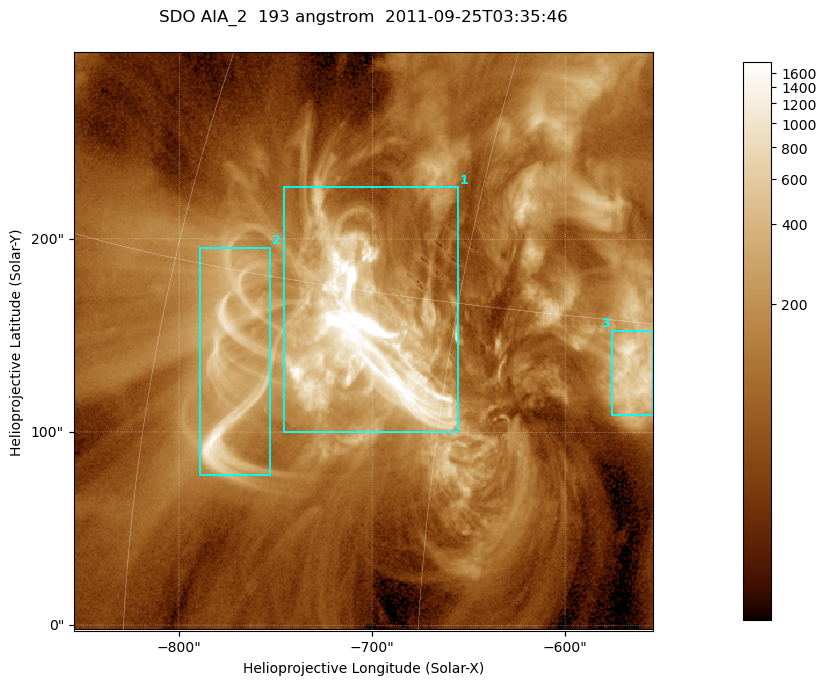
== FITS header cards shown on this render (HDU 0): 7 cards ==
TELESCOP= 'SDO     '           /
INSTRUME= 'AIA_2   '           /
WAVELNTH=                  193 /
WAVEUNIT= 'angstrom'           /
DATE-OBS= '2011-09-25T03:35:46.21' /
CTYPE1  = 'HPLN-TAN'           /
CTYPE2  = 'HPLT-TAN'           /

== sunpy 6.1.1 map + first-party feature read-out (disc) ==
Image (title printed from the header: SDO AIA_2  193 angstrom  2011-09-25T03:35:46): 499 x 499 px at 0.601 arcsec/px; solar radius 957 arcsec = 1592 px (partial field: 3.1% of the solar disc is inside the frame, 100% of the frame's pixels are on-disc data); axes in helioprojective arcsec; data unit not stated in the header (colour bar unlabelled)
Orientation: roll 0.0576 deg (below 1 deg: not rotated)
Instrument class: DISC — disc imager (sunpy class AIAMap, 193 A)
Bright regions (active regions / flare kernels): reference = the on-disc median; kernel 5 px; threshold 5 sigma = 316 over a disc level ~93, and >= 1.15x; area >= 249 px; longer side >= 6 px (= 3.6 arcsec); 3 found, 3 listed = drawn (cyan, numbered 1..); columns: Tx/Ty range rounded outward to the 2 arcsec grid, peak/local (2 s.f.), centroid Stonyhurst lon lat
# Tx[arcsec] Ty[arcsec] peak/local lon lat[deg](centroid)
1 -746..-654 100..228 156 -49 +14
2 -790..-752 78..196 15 -56 +12
3 -576..-554 108..154 11 -37 +13